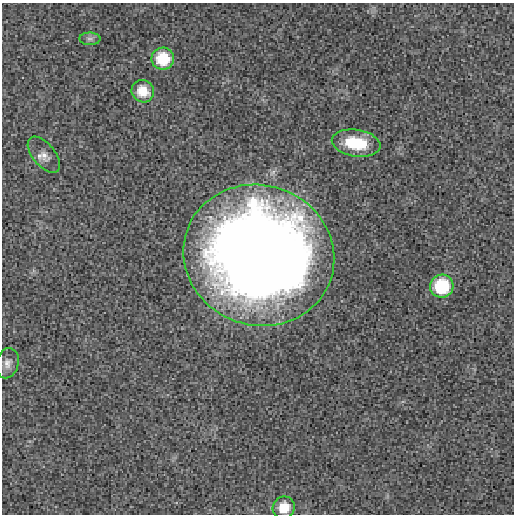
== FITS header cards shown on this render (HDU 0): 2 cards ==
NAXIS1  =                  512 / length of data axis 1
NAXIS2  =                  512 / length of data axis 2

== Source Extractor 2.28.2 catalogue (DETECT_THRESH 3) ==
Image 512 x 512 px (HDU 0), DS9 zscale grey, 1 PNG px = 1 image px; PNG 516 x 516 px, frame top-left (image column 1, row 512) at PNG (2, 3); each listed source drawn as its Kron ellipse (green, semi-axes under 4 px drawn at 4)
Background 2.35e-04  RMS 0.0076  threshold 0.0229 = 3 sigma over >= 5 px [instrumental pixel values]
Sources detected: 9; all 9 listed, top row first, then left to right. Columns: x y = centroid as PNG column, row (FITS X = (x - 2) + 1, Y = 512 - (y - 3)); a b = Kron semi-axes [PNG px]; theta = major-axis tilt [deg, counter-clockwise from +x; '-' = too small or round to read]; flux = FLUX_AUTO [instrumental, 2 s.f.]
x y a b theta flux
90 39 10 6 -1 1.7
163 59 11 11 - 22
143 91 11 11 - 10
356 143 24 13 -9 20
44 155 21 11 -51 4.9
259 255 76 70 -19 930
442 286 12 11 - 38
7 363 15 11 76 4
284 508 11 10 - 9.5